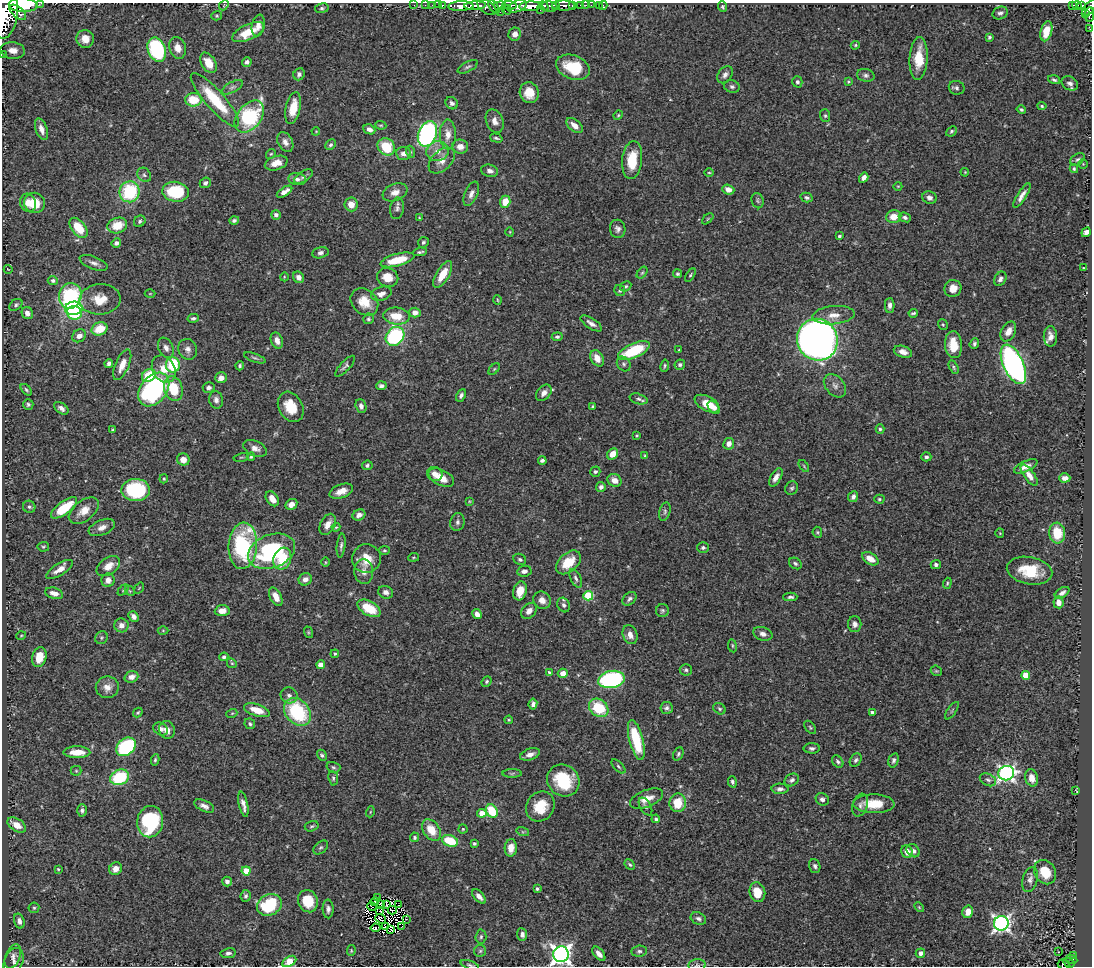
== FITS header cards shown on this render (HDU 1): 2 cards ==
NAXIS1  =                 1090
NAXIS2  =                  964

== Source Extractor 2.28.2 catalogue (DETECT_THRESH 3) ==
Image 1090 x 964 px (HDU 1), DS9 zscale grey, 1 PNG px = 1 image px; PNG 1094 x 968 px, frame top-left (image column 1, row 964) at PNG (2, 3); each listed source drawn as its Kron ellipse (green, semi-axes under 4 px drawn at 4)
Background 0.449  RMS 0.022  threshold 0.0671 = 3 sigma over >= 5 px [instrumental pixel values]
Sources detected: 463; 4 with non-positive FLUX_AUTO (blend fragments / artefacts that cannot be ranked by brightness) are neither listed nor drawn; the other 459 listed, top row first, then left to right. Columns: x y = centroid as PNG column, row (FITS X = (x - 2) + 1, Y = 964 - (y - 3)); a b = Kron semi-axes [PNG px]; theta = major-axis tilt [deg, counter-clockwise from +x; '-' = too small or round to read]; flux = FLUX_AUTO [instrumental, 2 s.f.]
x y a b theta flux
41 3 2 2 - 15
23 5 14 7 -2 2700
224 5 6 4 47 1.8
414 5 2 2 - 6.5
425 5 2 2 - 5.9
432 5 2 2 - 8.3
438 5 3 2 - 2.3
442 5 4 3 - 32
509 5 7 3 -7 160
555 5 4 3 - 180
572 5 3 3 - 62
581 5 3 3 - 24
586 5 3 2 - 5.2
591 5 2 2 - 5.9
599 5 2 2 - 2.1
1072 5 3 3 - 27
1077 5 5 3 - 62
461 6 12 5 2 780
475 6 11 3 3 670
500 6 6 4 8 250
517 6 10 5 20 320
530 6 11 5 1 1000
544 6 5 3 - 260
549 6 8 5 -9 500
563 6 11 5 -1 140
603 6 4 2 - 6.2
1082 6 4 3 - 120
487 7 11 6 -35 180
494 7 7 3 -54 130
723 7 5 4 - 2.4
322 8 7 4 9 3
1089 8 9 5 48 280
507 10 5 3 - 39
540 10 2 2 - 94
18 12 10 5 -41 130
500 12 2 2 - 17
1000 13 8 6 22 4.5
1085 13 2 2 - 39
5 15 24 12 81 2500
1089 15 7 3 85 150
217 16 5 4 - 2
258 26 11 6 79 10
1090 29 3 2 - 4.8
1046 31 10 5 75 19
248 32 17 7 25 36
515 34 6 6 - 8
989 37 4 3 - 2.6
85 39 9 8 - 13
855 45 5 4 - 1.7
178 48 11 8 -72 13
13 50 12 8 -8 18
157 50 12 9 -70 140
2 54 2 2 - 3.2
919 58 21 9 87 34
247 62 5 4 - 5
208 63 11 7 -59 22
468 67 11 5 28 3.8
573 67 17 12 -21 56
299 74 6 5 - 4.3
725 75 9 6 53 5.7
866 75 9 6 -13 4.4
1054 80 6 4 -16 2.5
848 81 4 3 - 1.7
797 82 5 5 - 3.4
1070 83 8 6 -27 6.8
732 86 8 6 -16 4.3
232 87 11 5 29 4.5
957 88 8 7 - 4.4
529 93 10 9 - 22
193 100 8 6 -3 37
215 100 35 9 -49 71
452 103 6 5 - 4.7
1042 106 4 4 - 1.9
293 108 16 7 78 28
1021 109 5 3 - 2.7
618 115 5 4 - 1.9
825 116 6 5 - 2.8
249 117 18 12 51 140
495 121 12 8 -68 10
381 125 5 4 - 1.9
575 126 10 5 -41 13
41 129 11 5 -71 10
369 129 6 4 -26 7.5
316 131 4 3 - 1.1
951 131 6 4 41 2.6
427 134 13 9 69 300
448 134 15 8 -90 15
496 138 6 3 -17 2.6
285 142 10 7 -61 8.3
330 145 6 4 45 3.3
460 146 8 7 - 12
386 147 9 8 - 48
437 151 11 10 - 14
411 152 6 4 -72 2.2
271 154 5 4 - 2
404 154 7 6 - 8.3
1077 159 8 5 36 3.2
442 160 15 9 44 13
632 160 19 10 84 42
276 163 11 7 17 15
1083 164 4 4 - 1.7
1074 169 4 3 - 2.1
490 171 8 6 -16 6.8
709 172 5 3 - 1.5
965 172 4 3 - 1.2
144 175 8 6 -52 4.3
304 177 10 5 32 5.3
864 178 5 4 - 7.2
297 179 9 6 -8 5.2
205 183 5 5 - 3.8
898 186 4 3 - 1.1
728 189 6 5 - 12
130 192 10 10 - 100
176 192 13 10 -8 87
284 192 9 4 33 9.7
395 192 13 8 22 12
471 194 13 6 67 7.6
1022 196 14 4 57 8.4
807 197 6 5 - 3.6
929 198 7 6 - 5.7
757 201 8 6 -73 3.2
505 202 6 5 - 24
28 203 9 7 -71 14
35 203 10 10 - 35
351 204 7 6 - 14
397 208 11 7 81 5.3
276 215 5 4 - 5.4
894 217 7 6 - 18
905 217 6 4 -21 4.2
419 218 3 3 - 1.5
708 219 7 4 45 1.9
234 220 5 4 - 3.3
140 221 6 5 - 3
117 225 10 7 19 29
79 228 11 7 -52 37
618 229 9 7 -79 5.9
510 232 4 3 - 1.2
1086 232 5 4 - 7.1
839 236 3 3 - 2.9
423 242 5 5 - 3
116 243 5 4 - 4.9
420 252 7 3 8 2.7
320 253 8 5 13 4.5
397 260 17 6 15 39
94 263 15 6 -20 7.9
1084 268 4 2 - 1.9
8 269 4 2 - 0.83
642 273 7 4 53 1.9
443 274 15 6 59 25
677 274 4 4 - 2.3
690 275 8 4 61 2.4
284 277 4 3 - 1.2
298 277 6 5 - 8.5
388 278 11 9 -21 21
1000 279 7 5 58 5.4
53 281 5 4 - 3.6
626 286 6 4 30 2.3
953 288 9 8 - 16
620 291 5 5 - 2.6
150 294 5 3 - 1.2
381 294 10 6 17 8.6
70 296 13 11 73 180
100 299 21 15 3 29
497 300 5 3 - 1.3
364 302 15 12 -42 26
16 305 7 5 37 3.1
890 305 7 5 89 5.7
74 308 9 6 9 87
27 313 6 5 - 8.8
74 313 7 6 - 55
415 313 5 5 - 10
913 313 5 3 - 2.4
834 315 21 9 5 18
397 316 13 8 -5 28
193 318 6 4 10 3.3
368 319 5 5 - 2.5
591 323 12 5 -33 7.2
943 325 5 4 - 2
100 329 8 6 24 33
1008 331 11 7 62 13
79 336 7 6 - 8.9
395 336 10 8 47 180
1050 336 10 6 -90 9.2
557 337 5 4 - 2.8
277 340 8 6 -70 9.9
817 340 21 20 - 1300
974 344 5 4 - 3.4
953 345 13 8 -86 31
166 348 10 7 -66 7.6
188 349 10 9 - 8.1
679 350 3 3 - 1.6
634 351 17 7 24 79
903 352 9 5 -18 8.9
255 358 11 4 -20 3.3
597 358 9 6 -62 16
109 363 4 4 - 5.1
624 364 8 6 -52 3.8
1013 364 21 10 -65 500
122 365 16 7 67 17
173 365 8 7 - 72
680 365 5 5 - 3.7
240 366 4 3 - 2.8
345 366 13 4 46 4.1
665 366 6 4 81 2.2
954 367 7 3 -62 2.4
164 369 14 11 -59 22
494 369 7 4 45 2.2
149 375 7 6 - 44
221 378 6 5 - 8.9
381 386 5 4 - 4.6
835 386 13 9 -48 9.2
209 388 6 5 - 4.8
154 389 19 13 51 200
173 389 12 9 -73 46
26 390 7 4 -46 2.4
544 393 9 6 48 8.6
461 395 7 4 64 4.4
639 399 9 5 -16 4.1
216 400 9 6 -81 6
28 404 5 5 - 2.9
707 404 13 7 -27 27
361 406 7 5 -71 6.4
291 407 16 12 -61 38
593 407 4 3 - 2
714 407 7 5 -51 8.2
61 408 8 5 -37 5.8
880 429 5 4 - 2.8
113 430 4 3 - 1.6
637 435 3 3 - 1.7
729 444 6 5 - 8.2
255 448 12 7 -24 9.7
613 454 6 5 - 17
645 456 4 3 - 2.1
241 457 7 3 13 1.6
251 457 4 4 - 2
926 457 5 4 - 3.2
183 460 6 6 - 13
542 460 4 3 - 4.1
367 465 5 4 - 3.1
804 466 7 3 -54 1.6
1026 466 13 5 24 10
595 472 5 5 - 2.7
435 474 8 7 - 9.9
1029 475 12 5 -54 11
776 477 10 5 60 9
441 478 13 7 -26 21
1065 478 5 4 - 8.2
164 479 4 3 - 1.7
615 480 7 6 - 11
601 487 5 5 - 5.2
792 488 7 6 - 3.2
136 490 14 11 2 120
341 491 12 6 21 13
853 497 6 5 - 5.6
272 499 8 5 -54 15
879 499 5 4 - 2
469 501 3 2 - 1.2
291 504 6 5 - 10
29 507 6 6 - 3.6
64 508 16 6 37 47
84 511 17 10 37 18
665 512 9 5 75 3.6
359 515 6 5 - 7.3
457 522 9 7 79 5.1
328 524 11 7 62 12
102 527 14 7 23 10
336 527 4 4 - 1.6
817 532 5 5 - 2.1
1000 533 5 4 - 1.5
1057 533 10 8 -84 41
243 546 23 14 86 170
341 546 12 4 84 4.3
43 547 6 5 - 2.3
703 548 6 5 - 3.1
384 550 5 4 - 2.1
272 551 24 16 21 170
414 557 5 3 - 1.8
282 559 11 8 69 39
366 559 14 14 - 31
520 559 6 5 - 3.5
870 559 9 5 -32 17
325 562 4 3 - 1.3
568 562 14 9 41 33
795 563 7 5 -34 3.2
936 565 5 4 - 4.1
108 566 13 8 36 15
60 569 15 6 32 14
524 571 7 5 9 6.6
1030 571 23 13 -11 53
364 572 12 9 -86 11
576 578 10 5 -65 4.6
305 579 7 6 - 8.6
108 580 7 6 - 9.6
947 583 6 4 71 2.1
139 588 6 3 54 1.3
123 590 6 4 46 2
130 591 6 4 -45 2.2
520 591 9 6 75 22
386 592 7 6 - 6.5
54 593 9 5 -16 10
1062 593 8 4 32 6.4
588 596 5 5 - 82
276 597 10 5 -63 14
790 597 7 3 1 3.2
629 599 8 5 44 4.7
542 600 9 8 - 11
1058 602 6 5 - 12
564 605 7 6 - 4.9
369 608 13 7 -30 44
662 610 6 6 - 3.2
222 611 7 5 4 13
529 611 9 6 45 10
477 614 5 4 - 9.8
134 616 6 4 -48 6.6
855 624 8 6 -90 6.7
121 625 7 7 - 10
163 631 5 3 - 1.4
308 632 6 4 -72 1.7
763 634 10 6 -19 6.6
630 635 10 7 -70 12
21 636 5 3 - 1.4
101 638 7 6 - 3
732 646 6 3 -82 1.8
335 654 4 4 - 2.5
39 657 10 7 74 25
224 657 4 4 - 3.5
232 663 5 4 - 1.9
321 665 4 4 - 16
686 670 6 6 - 3.3
936 671 6 5 - 2.1
549 673 4 3 - 4.1
563 673 5 4 - 12
1026 675 4 4 - 34
131 677 7 5 18 8.5
611 679 13 8 10 220
486 681 5 4 - 2.4
107 687 11 11 - 13
289 695 8 7 - 6.9
533 704 5 4 - 5.2
599 708 10 8 -38 59
667 708 6 6 - 4.1
719 709 6 5 - 2.5
257 710 13 6 -18 21
952 711 10 2 55 1.8
297 712 15 11 -50 110
872 712 4 3 - 5.7
138 713 5 3 - 2.1
232 713 5 3 - 1.6
509 720 4 3 - 1.5
250 724 5 5 - 3
810 727 8 4 -53 2.2
161 729 8 6 -33 7.9
167 730 9 7 -65 11
636 740 20 7 -75 79
126 747 11 8 39 150
812 748 8 5 0 4.4
77 752 13 6 0 25
530 754 10 5 19 8.2
678 754 7 4 64 3
322 755 6 4 -60 2.6
155 760 5 4 - 2.2
856 760 7 5 55 3.8
894 760 7 5 72 3.8
838 762 7 5 -54 3.6
618 766 9 4 -45 3
333 767 7 5 -16 2.9
76 771 5 5 - 1.9
512 773 9 4 1 2.6
1006 773 8 7 - 480
120 777 10 7 24 78
333 778 7 5 -82 3
1032 778 9 6 -75 10
563 780 17 15 -39 72
792 780 8 6 31 4.5
988 780 8 6 -27 4.4
732 782 5 4 - 3.4
780 789 8 5 -1 5
1076 790 3 2 - 1.1
646 799 17 8 22 20
822 799 7 6 - 6
678 803 9 8 - 38
243 804 13 4 -78 9
874 804 20 9 -1 33
860 805 12 7 71 6.3
204 806 10 5 -25 7.1
540 807 16 13 52 37
645 807 10 5 -59 3.5
82 810 6 5 - 4.2
492 811 7 5 -57 59
370 812 5 3 - 1.4
482 813 4 4 - 20
656 819 4 4 - 3.2
150 822 16 13 80 120
17 825 10 6 -32 21
312 826 7 5 16 3
463 829 4 4 - 1.9
431 830 12 8 -55 25
523 832 6 4 -18 2.2
415 837 5 4 - 2.3
450 841 8 5 -19 49
474 844 3 3 - 2.7
321 847 8 5 43 3
511 848 9 6 85 16
913 851 7 6 - 5.6
907 852 6 5 - 12
630 865 6 4 -49 2.6
815 866 7 5 -72 3.9
58 869 4 4 - 1.6
116 869 7 6 - 12
246 871 4 4 - 40
1045 872 13 10 -57 35
1030 880 13 7 74 7.1
227 881 5 5 - 6.4
537 889 4 4 - 2.8
757 892 10 7 -75 29
246 896 6 5 - 3.7
479 896 9 4 -48 8.3
378 898 2 2 - 0.55
308 901 11 9 -65 37
375 902 4 3 - 3.2
380 904 4 2 - 0.87
269 905 13 10 25 86
387 905 3 2 - 0.9
399 905 3 2 - 3.7
372 906 4 2 - 0.51
919 907 6 3 -46 1.6
34 908 5 5 - 2.5
328 909 9 5 -88 5.6
380 910 2 2 - 2
392 910 4 3 - 0.9
968 912 6 5 - 13
381 919 6 2 -39 1
406 919 3 2 - 3.1
698 919 8 6 -24 4.7
19 921 7 5 -74 6.7
1001 923 7 7 - 560
385 927 3 2 - 1.2
402 927 3 2 - 0.53
375 928 5 3 - 3.5
390 929 2 2 - 0.8
522 934 6 5 - 6.1
481 937 7 5 87 3.3
351 951 5 4 - 1.7
480 951 6 6 - 2.6
639 951 7 5 7 3.5
1058 952 2 2 - 1.1
228 953 7 5 9 4.1
920 953 5 4 - 7.7
561 954 8 8 - 810
599 954 8 5 -50 8.6
1073 955 4 3 - 20
13 956 12 7 67 7.1
1072 959 6 3 -27 54
14 961 14 9 67 7.5
289 961 7 5 30 41
1069 963 6 4 -31 46
1064 964 6 4 -23 33
470 965 9 3 -20 2.5
697 965 8 6 6 3.5
At the frame edge (FLAGS 8, measured only in part): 11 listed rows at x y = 41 3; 23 5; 1089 8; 5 15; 1090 29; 2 54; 561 954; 289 961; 1064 964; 470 965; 697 965
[4 non-positive-flux detections neither listed nor drawn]